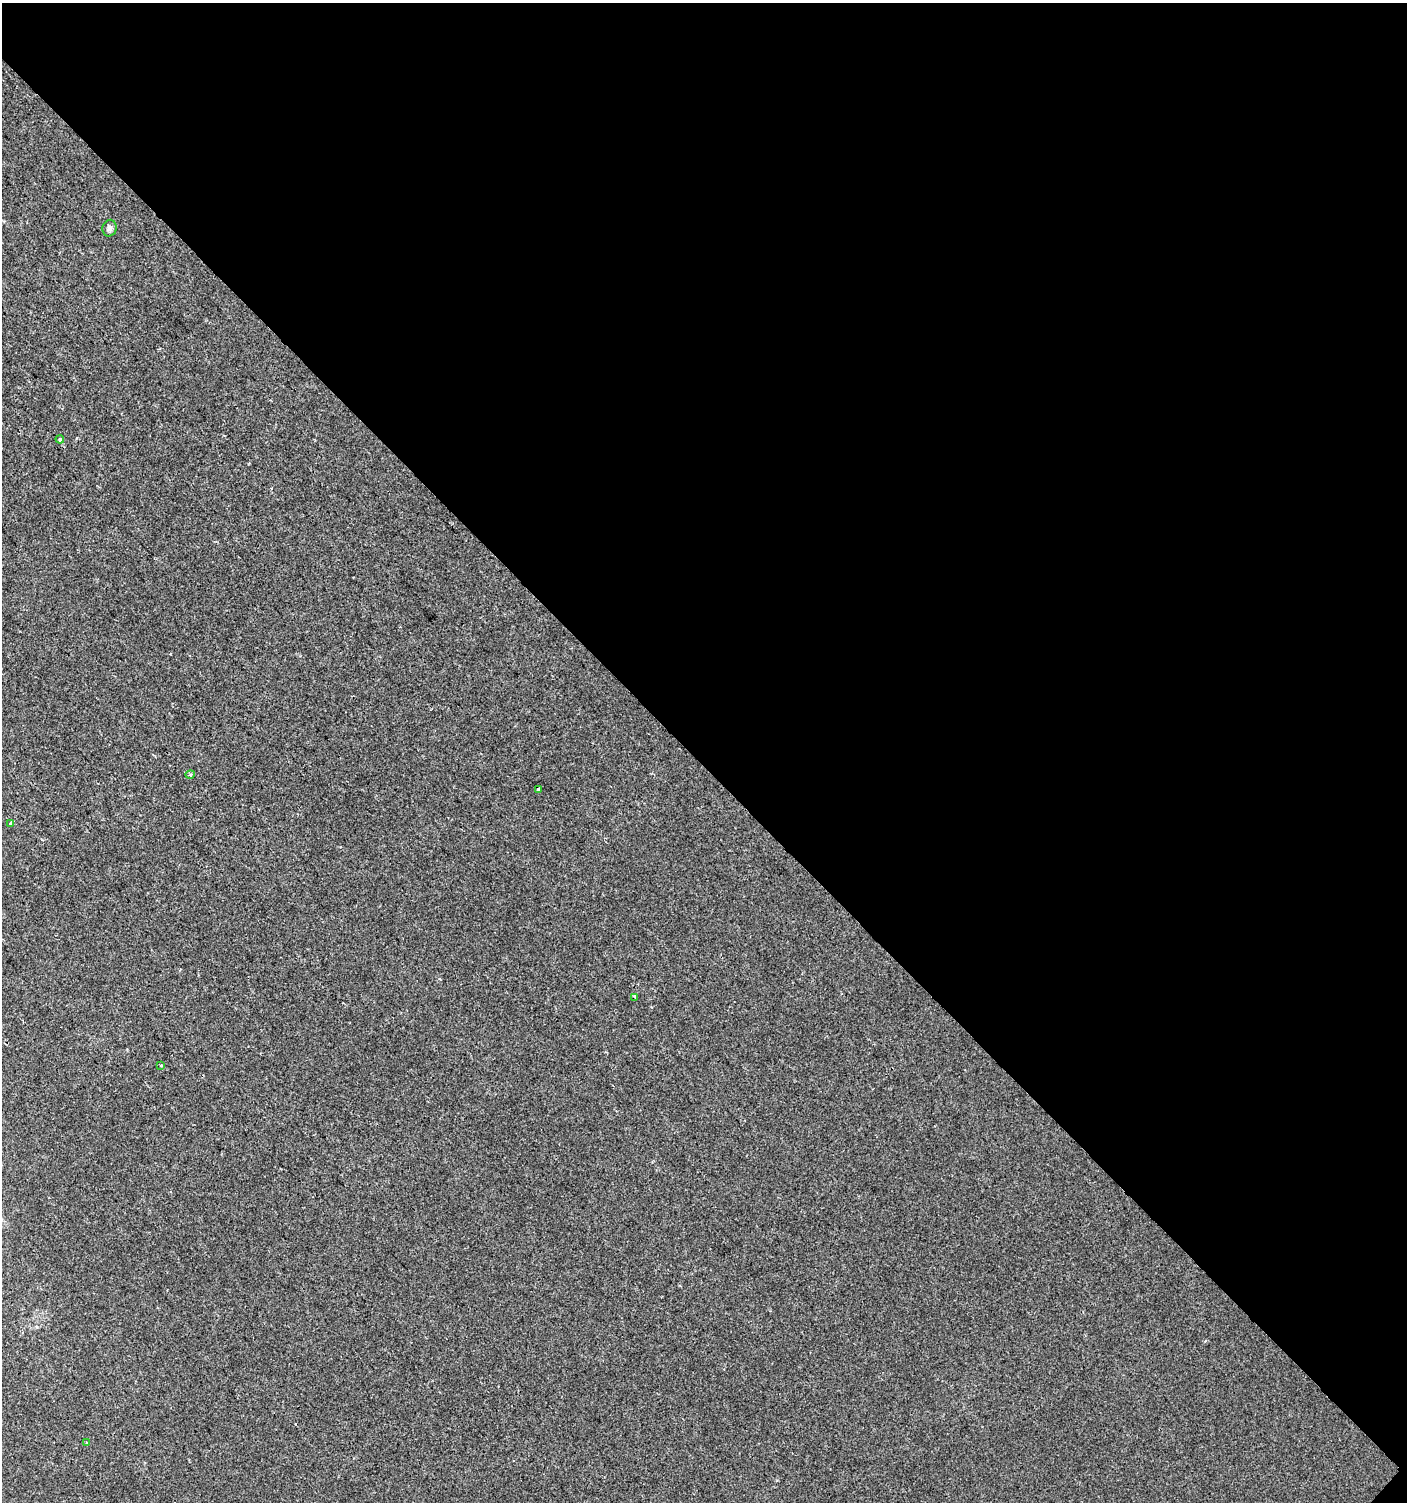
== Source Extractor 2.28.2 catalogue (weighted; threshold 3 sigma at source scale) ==
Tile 2 of 2 x 2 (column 2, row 1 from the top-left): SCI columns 1510-2914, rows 1501-3000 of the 3001 x 3001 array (HDU 1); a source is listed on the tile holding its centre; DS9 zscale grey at full resolution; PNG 1409 x 1504 px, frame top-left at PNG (2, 3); each listed source drawn as its Kron ellipse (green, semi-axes under 4 px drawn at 4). Shown black and unused: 51% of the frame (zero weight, under 2 of 3 exposures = <1% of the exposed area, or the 3 px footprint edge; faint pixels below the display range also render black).
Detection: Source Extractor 2.28.2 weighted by HDU 2 'WHT'; one run over the whole footprint, this tile lists its part. Background 6.10e-04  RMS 0.0041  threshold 0.0185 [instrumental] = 3 sigma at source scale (4.5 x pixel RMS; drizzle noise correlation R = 1.50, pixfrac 1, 0.0396/0.0396 arcsec/px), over >= 5 px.
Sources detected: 8; all 8 listed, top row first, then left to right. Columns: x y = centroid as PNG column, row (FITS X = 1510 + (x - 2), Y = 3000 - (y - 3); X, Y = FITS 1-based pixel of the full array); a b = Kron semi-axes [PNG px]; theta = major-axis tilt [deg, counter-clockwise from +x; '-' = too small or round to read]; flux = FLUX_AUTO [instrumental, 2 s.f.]
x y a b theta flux
109 228 8 7 - 1.5
60 439 4 4 - 0.48
190 775 5 3 - 0.42
538 789 3 3 - 2.3
10 823 3 2 - 0.8
635 997 3 2 - 0.61
161 1066 3 3 - 0.84
87 1442 4 3 - 0.49